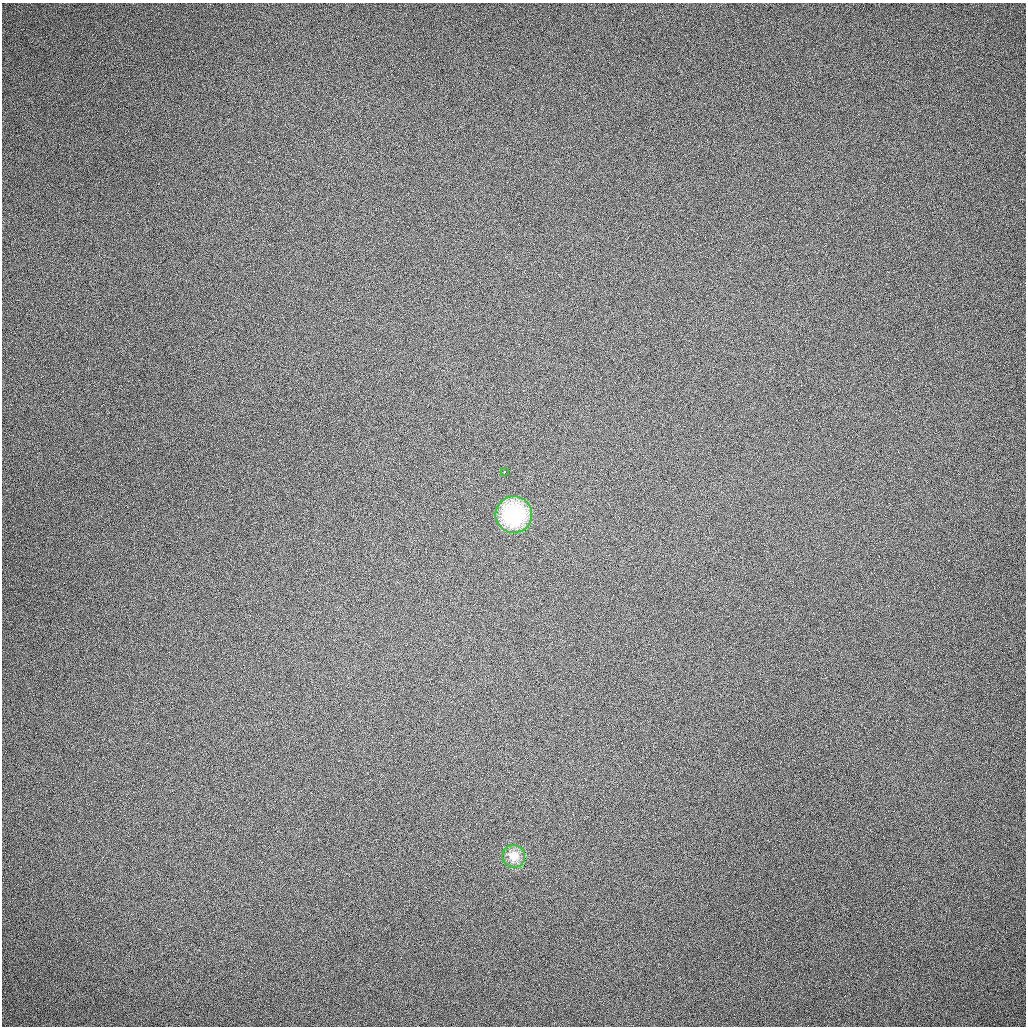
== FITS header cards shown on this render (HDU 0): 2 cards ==
NAXIS1  =                 1024 / length of data axis 1
NAXIS2  =                 1024 / length of data axis 2

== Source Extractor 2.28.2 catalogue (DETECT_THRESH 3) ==
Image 1024 x 1024 px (HDU 0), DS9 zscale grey, 1 PNG px = 1 image px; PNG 1028 x 1028 px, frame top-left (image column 1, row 1024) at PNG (2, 3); each listed source drawn as its Kron ellipse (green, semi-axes under 4 px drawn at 4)
Background 274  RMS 16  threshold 49.1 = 3 sigma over >= 5 px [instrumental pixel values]
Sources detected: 3; all 3 listed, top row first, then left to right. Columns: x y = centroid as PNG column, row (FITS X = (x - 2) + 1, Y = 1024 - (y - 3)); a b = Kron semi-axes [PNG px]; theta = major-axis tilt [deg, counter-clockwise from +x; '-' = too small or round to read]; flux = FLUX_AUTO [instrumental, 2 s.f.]
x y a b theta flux
504 472 3 2 - 2500
514 514 18 18 - 97000
514 856 11 11 - 17000